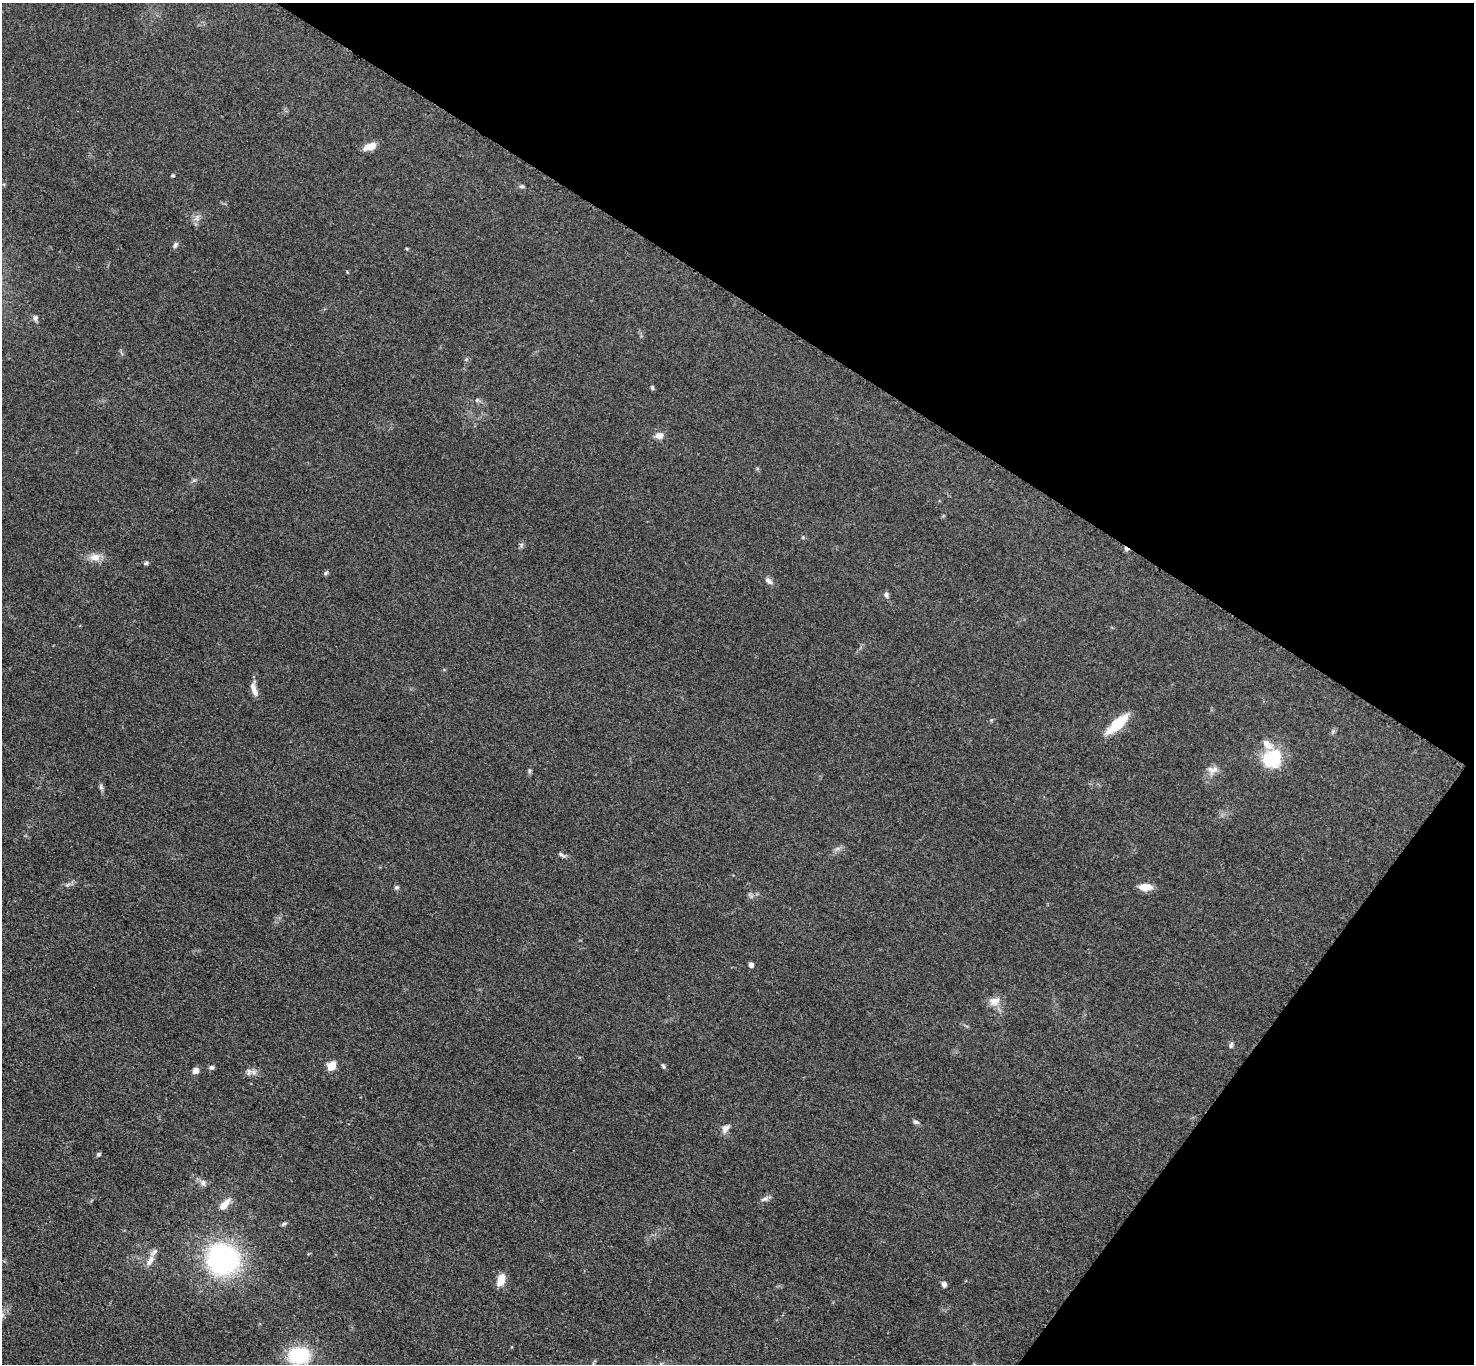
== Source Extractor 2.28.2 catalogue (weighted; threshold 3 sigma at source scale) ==
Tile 8 of 4 x 4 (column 4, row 2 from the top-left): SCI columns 4431-5902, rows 2889-4250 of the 5911 x 5917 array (HDU 1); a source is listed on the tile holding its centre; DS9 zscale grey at full resolution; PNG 1476 x 1366 px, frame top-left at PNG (2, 3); no overlay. Shown black and unused: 30% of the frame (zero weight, under 3 of 5 exposures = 1% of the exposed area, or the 3 px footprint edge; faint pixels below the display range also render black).
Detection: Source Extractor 2.28.2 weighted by HDU 2 'WHT'; one run over the whole footprint, this tile lists its part. Background 0.0531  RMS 0.0058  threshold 0.026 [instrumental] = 3 sigma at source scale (4.5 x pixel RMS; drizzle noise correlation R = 1.50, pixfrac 1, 0.05/0.05 arcsec/px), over >= 5 px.
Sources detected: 49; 1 cosmic-ray / hot-pixel residue — not listed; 3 inside a brighter listed object's ellipse — not listed separately; the other 45 listed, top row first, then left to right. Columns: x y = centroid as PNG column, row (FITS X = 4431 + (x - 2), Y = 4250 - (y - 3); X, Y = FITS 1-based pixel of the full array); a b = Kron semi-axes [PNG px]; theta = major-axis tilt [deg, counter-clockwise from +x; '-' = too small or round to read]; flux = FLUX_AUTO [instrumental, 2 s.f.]
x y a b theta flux
370 146 13 7 17 6.6
172 175 5 4 - 0.69
522 186 7 5 -2 1
197 218 9 6 -89 2.3
175 245 8 6 62 1.5
35 318 8 6 -83 1.4
652 388 6 4 -70 0.81
477 400 6 5 - 0.96
659 436 11 8 -13 3.3
803 537 5 3 - 0.58
521 545 7 4 72 1.1
95 557 13 9 4 5.3
146 563 6 5 - 0.9
326 573 6 5 - 0.93
768 581 11 6 -41 2.1
886 595 8 5 -86 1.5
255 691 11 7 -69 3.1
1118 724 23 8 41 21
1272 758 21 18 46 26
1213 770 15 10 10 4.2
529 771 6 4 90 0.92
101 787 9 5 -72 1.3
561 855 10 4 -32 1.4
396 887 6 5 - 0.98
1145 887 15 8 2 6
751 965 4 4 - 3
994 1001 15 11 4 5.2
1231 1045 8 5 74 1.3
332 1066 8 6 51 8.4
211 1067 7 5 0 1.2
663 1067 8 4 -68 0.9
195 1070 7 6 - 2.9
249 1072 11 5 87 1.7
916 1122 7 5 -9 1.4
725 1129 13 8 53 2.9
98 1154 6 4 27 0.94
203 1183 8 7 - 2.1
764 1199 12 4 24 1.7
224 1204 17 8 46 5.4
284 1224 8 4 24 0.93
223 1258 18 17 - 150
150 1261 15 7 59 3.8
501 1280 13 7 71 7
944 1284 6 5 - 1.9
299 1355 20 16 4 33